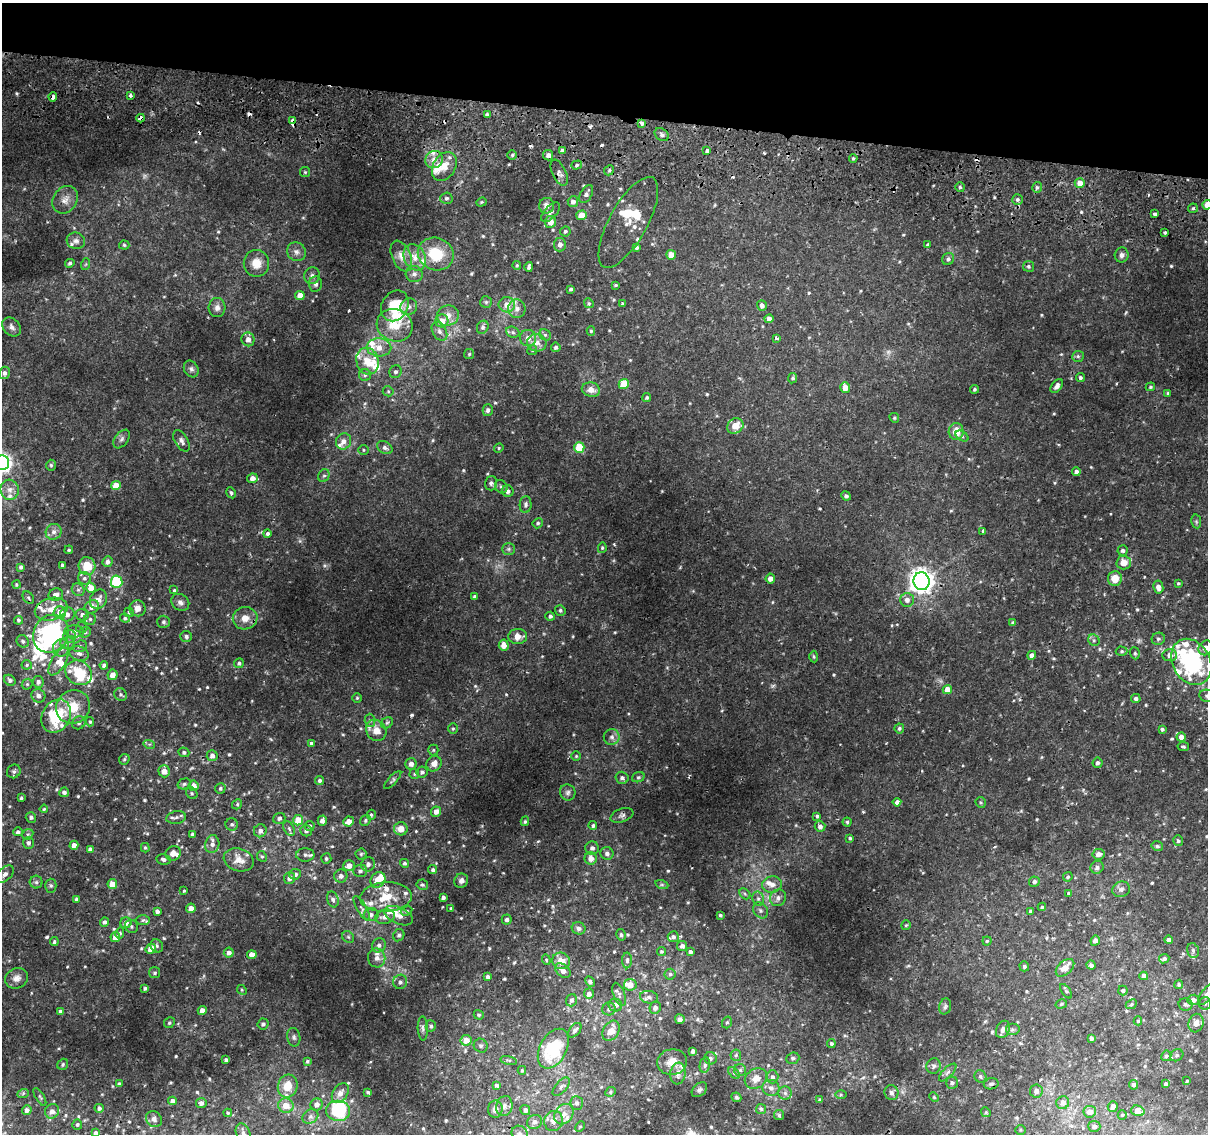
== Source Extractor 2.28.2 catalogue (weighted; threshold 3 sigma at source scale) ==
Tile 2 of 4 x 4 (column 2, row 1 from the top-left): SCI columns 1252-2457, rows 3700-4831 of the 4924 x 5194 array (HDU 1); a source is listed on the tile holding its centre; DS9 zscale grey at full resolution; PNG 1210 x 1136 px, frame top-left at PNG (2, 3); each listed source drawn as its Kron ellipse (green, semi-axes under 4 px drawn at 4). Shown black and unused: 10% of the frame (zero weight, under 2 of 3 exposures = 5% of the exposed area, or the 3 px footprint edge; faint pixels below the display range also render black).
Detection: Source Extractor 2.28.2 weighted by HDU 2 'WHT'; one run over the whole footprint, this tile lists its part. Background 0.00749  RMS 0.0022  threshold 0.00976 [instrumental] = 3 sigma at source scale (4.5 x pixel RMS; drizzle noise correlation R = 1.50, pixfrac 1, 0.0396/0.0396 arcsec/px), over >= 5 px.
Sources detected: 702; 5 too faint to see at this stretch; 2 inside a brighter object's white glare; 12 cosmic-ray / hot-pixel residue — neither listed nor drawn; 58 inside a brighter listed object's ellipse — not listed separately; of the other 625, all 500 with FLUX_AUTO >= 0.254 (the completeness limit of this list) listed and drawn (125 fainter detections not listed), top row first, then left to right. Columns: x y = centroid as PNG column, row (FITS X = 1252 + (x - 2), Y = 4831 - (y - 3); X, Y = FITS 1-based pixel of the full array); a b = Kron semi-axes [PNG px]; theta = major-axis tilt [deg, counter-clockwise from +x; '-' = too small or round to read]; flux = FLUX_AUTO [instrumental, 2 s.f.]
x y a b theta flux
131 95 3 3 - 1
53 97 4 3 - 1
487 115 4 3 - 0.52
141 118 4 3 - 1.3
292 120 4 3 - 0.81
642 123 4 3 - 2.9
662 135 8 6 -36 0.61
562 151 4 4 - 0.54
707 151 4 3 - 1.6
512 155 4 4 - 0.34
548 155 5 5 - 0.91
853 158 4 3 - 0.29
434 160 9 8 - 1.6
577 165 5 4 - 0.33
444 166 15 11 58 2.5
609 170 5 4 - 0.36
305 172 5 5 - 0.29
559 173 14 7 -65 0.85
1080 183 5 5 - 1.7
960 187 5 5 - 0.4
1037 187 5 4 - 0.45
586 194 10 5 60 0.82
446 198 6 6 - 0.5
1017 199 5 5 - 0.46
65 200 14 12 58 1.8
481 202 5 4 - 0.26
573 202 5 5 - 0.98
1207 205 5 4 - 2.2
546 206 8 7 - 1
1193 208 5 4 - 0.36
551 212 12 6 47 0.8
1155 214 3 3 - 0.81
582 215 5 4 - 3.1
550 222 6 5 - 1.9
628 222 51 19 61 4
565 231 5 5 - 0.38
1165 232 3 3 - 0.44
76 241 9 8 - 0.84
124 245 5 4 - 0.31
560 245 7 6 - 0.91
927 245 4 3 - 0.38
636 247 4 3 - 0.43
296 252 10 9 - 0.97
436 254 18 16 -23 7.6
671 255 5 5 - 2
1122 255 7 7 - 0.69
401 256 16 9 -66 1.9
415 257 14 10 -61 2.4
948 259 6 5 - 0.54
70 263 5 4 - 0.35
256 263 13 12 - 3.1
86 264 6 4 71 0.27
517 265 4 4 - 0.28
1028 266 5 5 - 0.43
529 267 5 3 - 0.44
414 274 8 8 - 0.89
312 276 8 7 - 0.77
315 284 7 6 - 0.63
616 285 4 3 - 0.28
571 289 3 3 - 0.39
300 295 5 4 - 2
486 302 6 6 - 0.36
589 303 5 4 - 0.26
623 304 4 3 - 0.43
507 305 8 7 - 1.7
395 306 16 13 59 5.9
762 306 5 4 - 0.83
409 307 9 8 - 0.99
217 308 9 8 - 1
517 309 9 9 - 1.2
448 316 11 10 - 1.8
769 319 4 4 - 1
442 321 6 6 - 2.2
395 325 18 16 -23 5.1
12 327 10 8 -47 0.84
483 327 7 5 64 0.55
439 331 10 6 -58 0.81
591 331 5 4 - 0.3
513 332 7 5 -23 0.45
545 335 6 5 - 0.38
528 338 8 8 - 1.3
776 338 4 4 - 0.35
248 339 7 6 - 1.3
537 343 10 8 -4 1.5
379 347 12 9 -3 2.3
556 347 5 4 - 0.5
532 350 5 4 - 0.26
469 354 5 5 - 0.31
1078 356 6 5 - 0.42
367 361 13 11 -74 3.2
191 369 9 7 -58 0.64
396 372 6 6 - 0.59
4 373 6 5 - 0.69
365 375 6 6 - 0.45
1080 377 4 4 - 0.41
793 378 5 4 - 0.39
624 384 5 5 - 4.9
1057 386 8 5 55 0.84
845 387 5 4 - 2.2
1150 387 5 4 - 0.3
975 389 4 4 - 0.32
591 390 9 7 -13 1.7
388 391 5 5 - 0.36
1168 393 4 4 - 0.28
647 398 5 4 - 0.35
488 410 6 5 - 0.6
894 418 5 4 - 0.28
735 426 9 7 33 2.5
956 431 8 7 - 2.7
962 436 7 4 -34 0.37
122 439 10 6 53 0.64
181 441 12 6 -59 0.87
343 441 8 7 - 1.4
579 447 5 5 - 7.1
385 448 8 6 -33 0.69
499 448 5 4 - 0.25
363 450 5 5 - 0.26
2 463 7 7 - 85
51 465 5 4 - 0.37
1076 472 4 4 - 0.9
324 476 7 5 64 0.46
252 478 5 5 - 1.1
491 483 7 6 - 0.58
116 486 5 4 - 3.3
501 487 7 6 - 0.5
10 490 10 9 - 1.4
508 491 6 5 - 0.78
231 493 6 5 - 0.42
846 496 5 4 - 0.46
526 505 8 6 88 0.62
1196 521 7 5 -79 0.35
538 523 5 4 - 0.4
983 531 4 3 - 1.6
54 532 8 7 - 0.92
267 534 4 4 - 0.79
602 548 5 4 - 0.3
508 549 6 5 - 0.4
69 550 4 3 - 0.27
1123 550 5 5 - 0.51
107 562 5 5 - 0.73
1124 562 7 7 - 1.9
62 565 4 3 - 0.34
87 566 9 8 - 5.1
21 567 4 4 - 0.5
84 578 6 6 - 0.56
770 579 5 5 - 0.95
1115 579 7 7 - 2.9
921 581 9 8 - 200
117 582 6 6 - 12
1178 583 4 3 - 0.3
16 585 4 4 - 0.27
1158 587 6 5 - 1.2
91 588 5 5 - 2.1
78 590 7 6 - 0.51
174 590 4 4 - 0.27
56 595 7 6 - 1.1
475 596 3 3 - 0.46
28 598 7 5 -54 0.38
99 599 10 8 62 1.3
907 600 7 7 - 1.1
180 602 9 7 -39 0.85
92 607 7 6 - 1.3
137 608 8 8 - 1.5
51 609 16 11 15 2.6
560 610 5 5 - 0.4
129 612 5 4 - 0.32
60 613 6 6 - 2.7
67 614 7 7 - 0.93
82 615 6 6 - 0.7
550 616 5 4 - 0.47
125 618 5 4 - 0.3
245 618 12 11 - 2
90 619 6 5 - 0.4
19 620 4 4 - 0.38
163 622 6 6 - 0.49
1013 623 4 4 - 0.55
82 628 6 5 - 0.44
74 631 10 6 -2 0.73
85 632 6 5 - 0.35
51 634 19 17 59 31
70 636 6 6 - 0.63
186 636 6 5 - 0.52
518 636 9 7 4 1.7
1158 639 6 6 - 0.49
1094 640 6 5 - 0.41
23 641 6 6 - 0.51
67 643 7 6 - 0.61
504 645 5 5 - 1.7
80 646 7 5 16 0.49
61 648 8 8 - 1.3
1205 648 8 6 52 1.4
1122 651 6 4 -1 0.34
1135 653 6 4 -70 0.35
79 654 10 7 -20 0.88
1032 655 4 4 - 0.93
1170 655 7 6 - 1.4
814 657 6 4 -87 0.28
59 662 16 7 58 1.9
1191 662 24 18 -60 28
239 663 5 4 - 0.45
27 665 5 4 - 0.3
104 665 4 4 - 0.54
79 673 14 11 -30 5.8
112 675 5 5 - 1.6
10 680 6 5 - 0.54
38 682 6 5 - 0.72
27 684 6 5 - 0.3
947 689 4 4 - 2.4
121 695 7 6 - 0.43
38 696 7 6 - 0.96
1207 696 8 6 -12 0.51
357 698 5 5 - 0.28
1136 699 5 4 - 0.5
73 707 17 16 - 4.7
56 716 17 14 60 10
370 720 6 5 - 0.45
90 722 4 3 - 0.29
79 723 7 6 - 0.61
387 723 6 5 - 0.35
899 728 5 5 - 0.4
453 729 5 4 - 0.28
1162 729 4 4 - 0.4
376 730 11 9 -53 2
612 737 8 8 - 0.82
1181 737 4 4 - 1.1
311 743 4 4 - 0.49
149 744 6 4 -16 0.26
1183 746 6 4 -10 0.33
433 750 5 5 - 0.29
184 752 5 5 - 0.5
212 756 5 5 - 0.9
576 756 5 5 - 0.29
124 759 6 4 46 0.29
434 763 8 7 - 1.4
1098 763 5 5 - 0.63
411 764 6 5 - 0.97
14 771 7 6 - 0.5
164 771 6 5 - 1.8
422 772 5 5 - 0.64
414 774 5 5 - 0.31
638 777 6 5 - 0.34
622 778 6 6 - 0.65
319 780 4 4 - 0.42
393 780 12 4 47 0.43
184 784 7 5 15 0.45
193 786 5 5 - 1.8
220 788 5 5 - 0.4
64 792 5 5 - 0.56
568 792 8 7 - 0.64
192 793 6 5 - 0.37
21 798 4 3 - 0.35
897 802 4 4 - 0.79
981 802 5 5 - 0.32
237 804 5 4 - 0.35
44 809 4 4 - 0.26
436 812 5 4 - 1.2
371 815 5 4 - 0.36
622 815 12 6 20 0.7
817 816 4 4 - 0.44
31 817 5 5 - 0.51
176 818 10 6 10 0.69
279 818 6 5 - 0.49
298 820 5 5 - 4
365 820 6 5 - 0.35
322 821 5 4 - 0.88
348 821 5 5 - 1.5
525 821 5 4 - 0.29
847 822 4 4 - 0.32
232 824 6 6 - 0.45
310 826 5 4 - 0.42
593 826 4 4 - 0.39
820 826 5 5 - 0.75
289 829 8 5 -63 0.42
401 829 7 6 - 1.9
260 831 6 6 - 0.81
306 831 6 5 - 0.57
18 832 4 4 - 0.6
28 834 6 4 42 0.37
192 835 4 4 - 0.58
850 838 4 4 - 0.29
1178 841 5 5 - 0.43
28 843 6 5 - 0.57
212 844 9 7 78 1.1
74 845 4 4 - 1.1
1157 846 6 4 -14 0.43
145 848 5 4 - 0.32
592 848 7 6 - 0.85
90 849 4 4 - 0.84
173 853 8 7 - 1.1
607 853 7 6 - 0.72
361 854 5 5 - 0.32
1098 854 6 5 - 0.82
305 855 9 6 1 0.69
262 856 6 4 -65 0.28
591 858 6 6 - 1.7
163 859 7 5 -11 0.52
326 859 5 5 - 0.37
239 860 15 11 -17 2.6
405 863 4 4 - 0.4
368 864 7 6 - 0.75
349 866 6 5 - 1.7
1097 867 7 6 - 0.6
433 870 4 4 - 0.45
360 871 7 6 - 0.57
5 874 11 6 40 0.8
295 874 6 5 - 0.7
341 876 6 6 - 0.89
1068 877 5 4 - 0.31
289 878 6 5 - 0.89
378 880 8 7 - 3.5
461 881 7 6 - 0.74
36 882 6 6 - 0.46
1034 882 5 5 - 0.61
112 884 5 5 - 2.2
772 884 10 8 12 1.2
422 885 6 5 - 0.39
662 885 7 4 -18 0.32
51 886 7 5 -90 0.44
1121 889 9 7 19 0.75
184 891 3 3 - 0.27
1069 893 3 3 - 0.32
745 894 6 4 -45 0.37
386 897 26 14 4 6.2
443 897 4 3 - 0.55
778 898 9 7 55 0.98
77 899 4 3 - 0.48
333 899 8 5 -72 0.59
758 899 7 5 -69 0.61
1042 907 4 4 - 0.28
191 908 5 4 - 1.2
451 908 4 3 - 0.32
362 909 14 4 -60 0.69
760 910 9 6 -54 0.65
157 911 4 4 - 0.64
406 911 6 4 27 0.28
1031 911 4 4 - 0.37
371 914 7 6 - 0.73
720 915 3 3 - 0.3
399 916 15 8 -24 1.5
385 917 10 7 14 1.5
507 919 5 5 - 0.59
143 920 7 5 1 0.42
104 922 5 4 - 0.6
126 923 6 5 - 1
906 925 5 4 - 0.28
131 926 7 6 - 0.51
579 928 7 6 - 0.89
120 933 5 4 - 0.3
399 935 6 5 - 0.5
621 935 6 4 -77 0.39
115 937 5 4 - 1.7
348 937 6 5 - 0.37
673 937 5 5 - 0.55
1169 940 4 4 - 0.7
987 941 4 4 - 0.28
1095 941 5 4 - 0.95
54 942 4 4 - 0.45
379 945 7 6 - 0.8
157 946 7 6 - 0.44
682 946 5 5 - 0.73
151 949 5 5 - 2.2
1193 950 8 5 -74 0.57
661 951 4 4 - 0.29
690 952 3 3 - 0.49
229 953 5 5 - 0.92
252 955 4 4 - 2
377 958 9 8 - 1.2
1164 959 5 4 - 0.48
546 960 5 4 - 0.29
627 960 8 5 90 0.54
561 961 9 8 - 2.1
1091 965 4 4 - 0.66
1024 966 5 5 - 0.4
1065 968 11 6 42 2.3
563 971 9 6 -40 1.4
155 973 5 5 - 0.36
670 974 5 5 - 0.44
1144 976 4 4 - 1
488 977 4 4 - 0.57
17 978 12 10 22 1.3
590 981 5 4 - 0.47
400 982 7 7 - 0.69
1179 984 5 4 - 0.36
630 985 6 6 - 2.1
145 988 4 3 - 0.41
242 990 5 4 - 0.26
1123 990 5 4 - 0.4
1066 991 8 4 -54 0.3
589 994 5 5 - 0.95
619 994 12 5 -69 0.74
1207 994 12 6 51 1.1
649 997 9 6 -9 0.74
571 1000 6 5 - 0.6
1193 1000 6 5 - 0.95
1205 1003 6 6 - 0.49
1061 1004 6 4 17 0.3
1131 1004 6 4 25 0.29
1185 1004 7 6 - 0.53
615 1005 7 6 - 1
945 1006 8 6 75 0.47
655 1008 6 5 - 0.76
609 1009 7 6 - 0.67
202 1010 4 4 - 1.4
60 1011 4 3 - 0.42
479 1015 5 4 - 0.33
680 1019 5 5 - 0.59
1138 1021 4 4 - 0.29
727 1022 6 4 71 0.36
169 1023 6 5 - 0.33
1196 1023 9 7 71 1.3
263 1024 5 5 - 0.58
431 1026 5 5 - 0.45
423 1028 12 5 -88 0.63
1003 1029 9 6 65 1
1012 1029 7 6 - 0.52
575 1030 8 5 51 0.59
611 1031 11 7 59 2.5
294 1037 9 6 -80 0.61
1091 1038 4 3 - 0.51
466 1040 5 5 - 2.6
831 1044 4 4 - 0.44
481 1046 7 6 - 0.52
553 1049 21 13 62 13
693 1051 4 4 - 0.67
736 1055 6 5 - 0.37
1177 1055 7 5 31 0.47
1166 1056 5 5 - 0.44
710 1058 6 6 - 0.51
793 1058 7 5 21 0.47
226 1060 4 3 - 0.53
509 1060 8 3 -12 0.33
307 1061 4 4 - 0.35
672 1062 15 12 7 2.3
63 1064 6 5 - 0.35
705 1065 8 5 79 0.52
934 1066 8 7 - 0.74
522 1070 4 3 - 0.27
740 1070 6 6 - 0.49
948 1072 11 5 45 0.71
678 1073 11 7 83 1.2
734 1073 7 4 -46 0.36
980 1076 6 5 - 0.46
772 1077 6 6 - 0.62
756 1079 12 9 35 2.1
1187 1081 3 3 - 0.26
952 1083 6 5 - 0.47
119 1084 4 3 - 0.35
991 1084 7 5 9 0.51
1166 1084 4 4 - 0.62
496 1085 4 3 - 1.5
1133 1085 5 4 - 0.66
288 1086 11 10 - 3.3
561 1087 11 5 48 0.64
771 1088 8 8 - 0.97
699 1090 9 6 42 0.53
1036 1091 6 6 - 0.81
368 1092 4 3 - 0.27
611 1092 5 4 - 0.29
340 1093 11 7 57 1.3
785 1093 6 6 - 0.67
891 1093 7 7 - 0.64
23 1094 6 4 21 0.28
841 1095 6 4 0 0.29
40 1097 10 3 -60 0.3
736 1097 5 4 - 0.33
934 1097 5 4 - 0.27
820 1100 3 3 - 0.41
173 1101 4 4 - 1.2
201 1103 5 5 - 0.74
577 1103 7 6 - 0.61
1063 1103 6 6 - 1.3
316 1104 6 6 - 0.95
286 1106 8 7 - 2.2
504 1106 10 8 74 1
1113 1106 5 5 - 1.1
99 1108 4 4 - 0.61
495 1109 8 7 - 1.3
761 1109 5 5 - 0.37
27 1110 5 4 - 0.78
525 1110 5 5 - 0.6
52 1111 7 7 - 1
338 1111 12 10 -8 10
1138 1111 7 5 -15 2.3
986 1112 5 4 - 0.29
1090 1112 6 6 - 1.5
228 1113 4 3 - 0.26
564 1114 11 9 53 1.5
779 1115 5 5 - 0.35
1122 1115 5 4 - 0.25
310 1116 8 6 37 0.7
154 1119 8 7 - 0.8
554 1121 10 9 - 1.4
534 1122 8 6 27 0.97
77 1124 5 5 - 0.4
1094 1126 6 5 - 0.79
580 1127 5 4 - 0.28
1021 1130 5 5 - 0.3
96 1133 4 4 - 0.78
243 1133 10 7 -67 0.8
520 1134 8 7 - 0.76
Overlapping masked pixels (flux is a lower limit): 3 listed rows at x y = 53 97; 141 118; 292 120
Isophote crosses this tile's border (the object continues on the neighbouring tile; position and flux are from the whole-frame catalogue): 9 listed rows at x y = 1207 205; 2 463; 1205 648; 1191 662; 1207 696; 1207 994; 96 1133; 243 1133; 520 1134